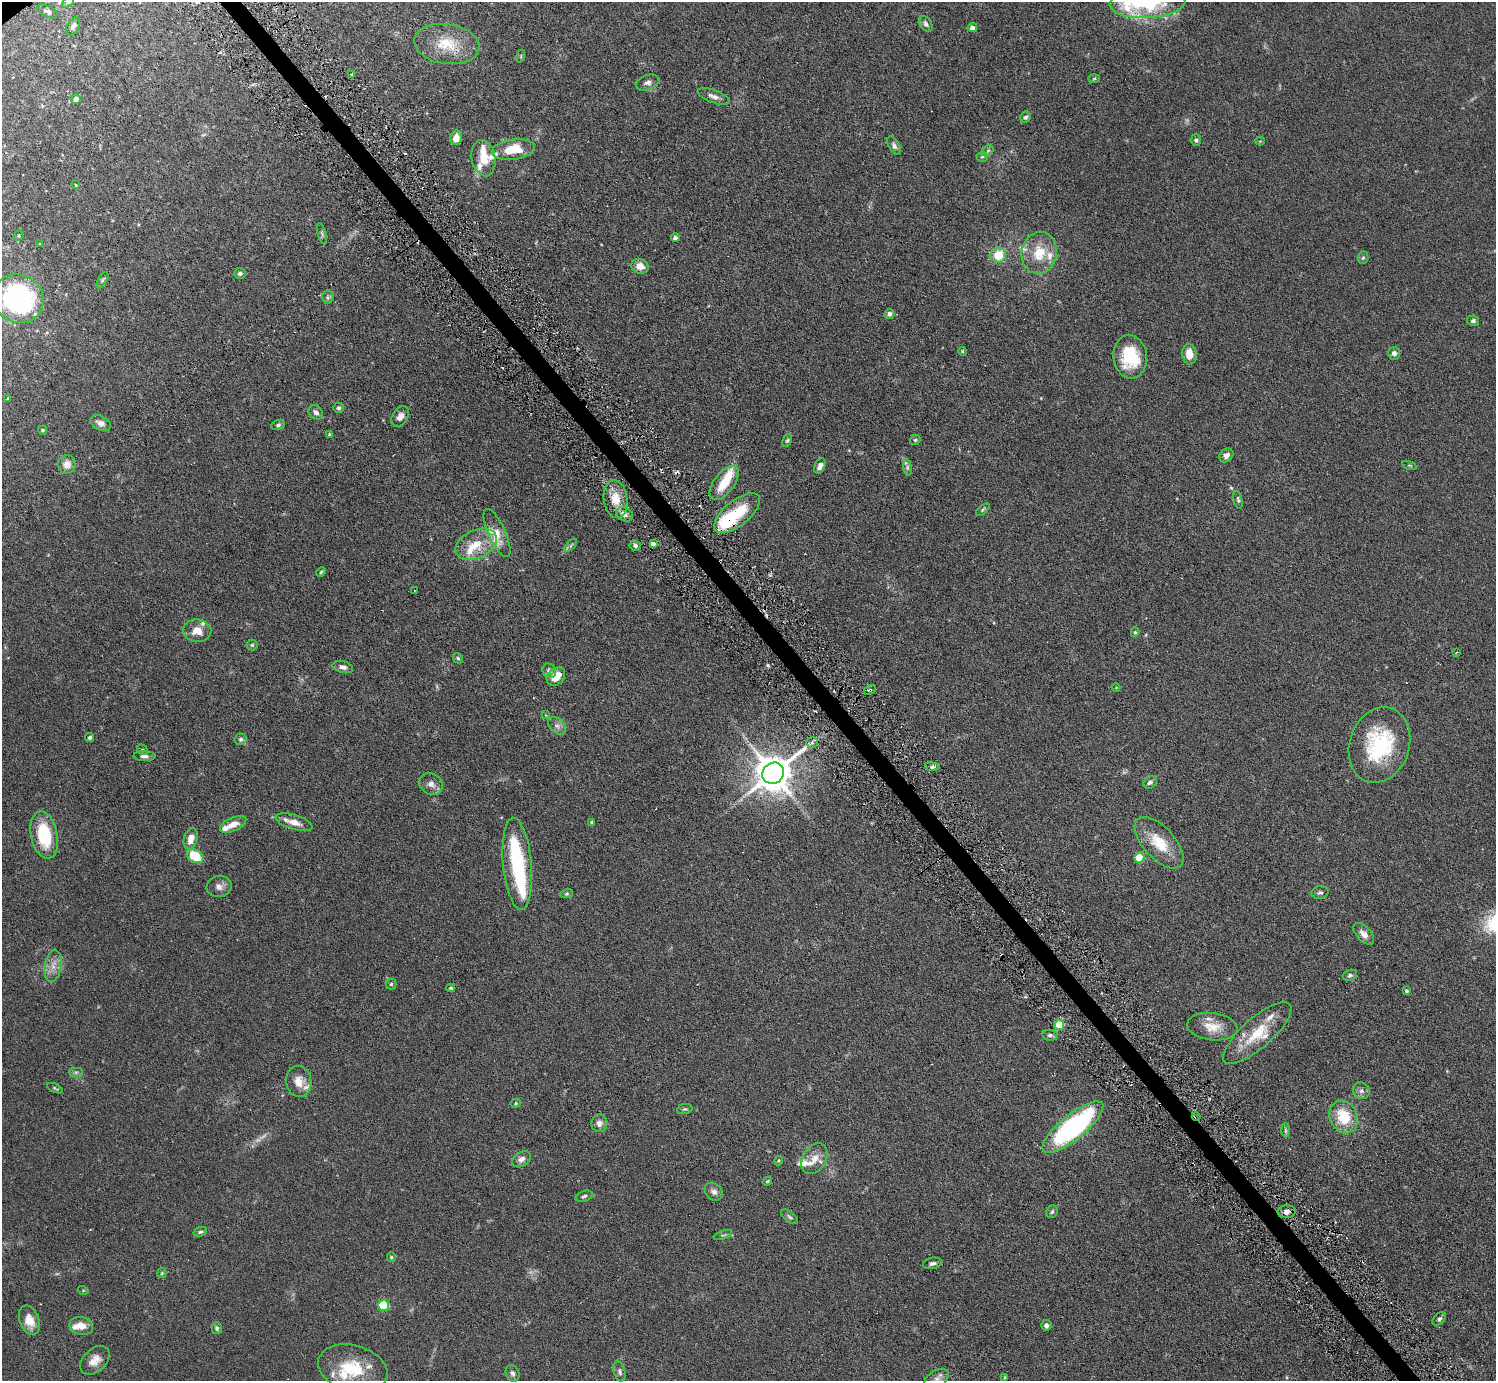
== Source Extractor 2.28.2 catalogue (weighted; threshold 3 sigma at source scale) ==
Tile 6 of 4 x 4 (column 2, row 2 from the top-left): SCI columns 1495-2988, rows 3055-4433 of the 5977 x 5967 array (HDU 1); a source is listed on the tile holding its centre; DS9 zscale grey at full resolution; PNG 1498 x 1383 px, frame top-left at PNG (2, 2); each listed source drawn as its Kron ellipse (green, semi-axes under 4 px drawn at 4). Shown black and unused: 2% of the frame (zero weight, under 3 of 6 exposures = <1% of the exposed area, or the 3 px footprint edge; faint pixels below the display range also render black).
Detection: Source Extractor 2.28.2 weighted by HDU 2 'WHT'; one run over the whole footprint, this tile lists its part. Background 0.123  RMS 0.005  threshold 0.0202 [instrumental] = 3 sigma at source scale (4.09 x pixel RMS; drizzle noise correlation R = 1.36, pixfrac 0.8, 0.05/0.05 arcsec/px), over >= 5 px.
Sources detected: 179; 1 too faint to see at this stretch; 1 inside a brighter object's white glare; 5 cosmic-ray / hot-pixel residue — neither listed nor drawn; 21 inside a brighter listed object's ellipse — not listed separately; the other 151 listed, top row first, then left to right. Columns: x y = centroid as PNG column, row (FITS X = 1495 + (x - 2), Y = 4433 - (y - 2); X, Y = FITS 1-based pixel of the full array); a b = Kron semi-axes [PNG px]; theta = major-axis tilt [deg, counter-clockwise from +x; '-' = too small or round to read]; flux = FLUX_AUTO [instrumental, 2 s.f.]
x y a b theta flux
68 2 7 4 44 0.71
1148 3 38 15 3 32
48 11 11 5 -27 1.7
926 24 9 5 -59 1.6
73 26 10 6 59 1.6
972 28 4 4 - 2.6
447 44 33 20 -8 14
521 56 6 4 73 0.5
352 74 4 3 - 0.61
1094 79 6 4 2 0.53
647 82 12 7 17 1.9
714 96 17 6 -20 2.4
76 99 5 4 - 2.4
1026 117 6 5 - 0.79
456 138 7 6 - 4.1
1196 140 6 5 - 0.92
1260 141 4 4 - 0.41
894 146 10 5 -62 1.4
513 150 21 10 8 11
988 151 6 5 - 0.66
982 157 5 5 - 0.61
484 158 18 12 -78 6.9
76 185 3 3 - 0.37
322 234 11 4 -75 0.91
19 236 5 4 - 0.61
675 238 4 4 - 1.3
40 244 4 3 - 0.33
1039 253 21 17 79 12
998 255 8 7 - 10
1363 258 6 5 - 0.68
640 266 9 7 -17 4.2
240 273 6 5 - 1
102 280 9 4 60 0.71
328 297 6 6 - 0.84
18 299 26 24 -33 85
889 314 5 5 - 1.5
1473 321 6 5 - 0.94
962 351 4 3 - 0.42
1394 353 6 6 - 1.4
1189 354 10 7 -81 4.9
1130 357 22 17 -83 19
8 399 4 3 - 0.52
338 408 5 5 - 0.83
316 412 8 6 -39 1.6
400 416 11 7 56 2.3
101 423 11 7 -27 2.4
278 425 7 4 24 0.84
43 430 4 4 - 0.74
329 434 4 3 - 0.44
787 440 6 4 62 0.7
915 440 5 5 - 0.61
1226 455 8 6 42 1.9
67 464 9 8 - 3.7
1409 465 7 3 -19 0.45
820 466 8 5 64 1.9
908 467 8 4 -82 0.98
724 483 20 10 53 10
616 499 19 12 -82 7.7
1238 500 9 4 -78 0.81
983 510 8 4 40 0.64
737 513 28 12 39 20
624 514 9 6 -30 2
497 533 26 8 -66 4.6
476 544 22 14 25 11
653 544 4 4 - 2
571 545 8 4 46 0.76
635 545 6 5 - 1.2
321 572 5 4 - 0.56
415 591 3 2 - 0.33
197 631 14 11 -7 5.2
1135 632 5 4 - 0.63
252 645 5 5 - 0.64
1456 652 3 2 - 0.38
458 658 6 4 -44 0.64
343 667 10 5 -14 1.8
549 671 7 6 - 1.5
556 676 10 8 43 5.8
1116 687 4 3 - 0.32
870 690 6 2 29 0.59
545 715 4 3 - 0.37
557 726 10 7 -43 2
89 738 5 4 - 0.81
241 739 6 6 - 1
812 743 6 5 - 1.2
1379 745 38 30 71 36
142 750 6 5 - 0.59
144 756 11 5 -2 1.5
932 767 7 4 -7 0.88
773 773 11 10 - 1100
1150 782 7 5 39 1.5
431 784 12 10 -32 2.7
294 822 19 7 -17 4.3
592 822 4 4 - 0.98
233 824 14 6 24 4.3
44 835 24 13 -78 22
191 839 11 6 73 4.3
1159 843 32 15 -48 12
195 856 9 6 -30 14
1139 858 5 5 - 18
517 864 46 14 -85 39
219 886 12 10 8 2.5
567 893 6 4 17 0.63
1320 893 8 6 12 1.1
1364 934 13 7 -48 3.3
53 966 16 8 81 4
1350 975 7 5 20 0.94
391 984 5 5 - 0.7
451 988 4 3 - 0.51
1407 991 3 3 - 0.71
1059 1025 5 4 - 21
1212 1027 25 13 -7 7.4
1257 1033 43 15 41 15
1050 1035 7 5 -8 1
76 1072 7 4 0 0.85
299 1081 15 12 -81 5.1
55 1088 8 3 -22 0.58
1361 1091 8 8 - 1.7
516 1103 5 4 - 0.53
685 1109 8 5 8 0.73
1196 1117 4 2 - 1.5
1344 1117 17 13 -65 14
599 1123 8 8 - 2.2
1073 1127 37 12 39 81
1286 1130 7 4 -89 0.73
521 1159 10 7 33 2.1
814 1159 16 11 59 5.3
779 1161 4 4 - 0.54
767 1181 5 4 - 0.51
714 1192 10 8 -44 2
584 1196 9 5 19 1
1052 1212 7 5 56 0.8
1287 1212 9 6 7 2.2
790 1217 10 5 -38 0.9
200 1232 7 4 19 0.82
723 1235 9 4 17 0.85
391 1257 5 4 - 0.47
932 1263 9 5 10 1.2
162 1273 5 4 - 0.5
83 1290 5 3 - 0.36
383 1306 5 5 - 31
1439 1319 8 5 45 0.99
29 1320 15 9 -70 5.7
1046 1325 5 5 - 1.7
81 1326 12 9 -13 4.6
217 1328 6 5 - 0.91
95 1360 17 11 44 4.6
353 1369 35 23 -16 19
620 1371 10 5 -75 1.2
513 1373 8 6 -66 1.3
1005 1377 4 3 - 0.47
937 1379 13 8 32 3.1
Overlapping masked pixels (flux is a lower limit): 3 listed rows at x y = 737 513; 870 690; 1196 1117
Isophote crosses this tile's border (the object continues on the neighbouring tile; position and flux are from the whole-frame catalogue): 3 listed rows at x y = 68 2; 1148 3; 937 1379